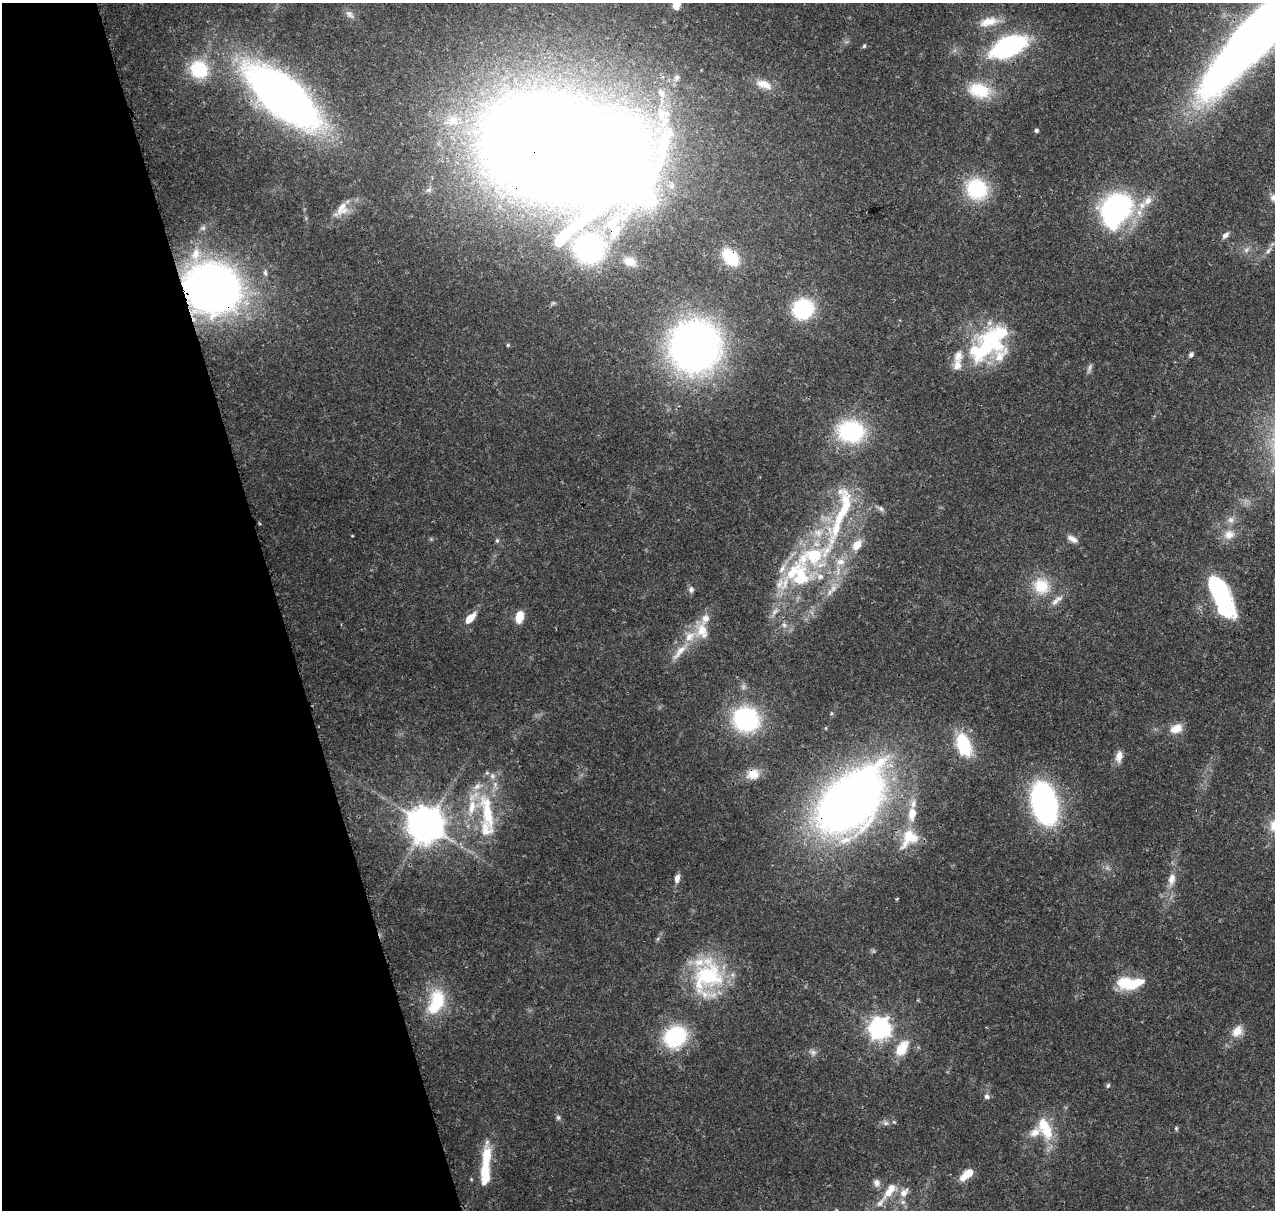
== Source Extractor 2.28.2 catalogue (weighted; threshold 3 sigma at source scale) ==
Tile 5 of 4 x 4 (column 1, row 2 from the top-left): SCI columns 115-1387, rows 2545-3752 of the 5323 x 5036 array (HDU 1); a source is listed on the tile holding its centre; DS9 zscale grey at full resolution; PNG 1277 x 1212 px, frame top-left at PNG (2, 3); no overlay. Shown black and unused: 22% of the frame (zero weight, under 3 of 4 exposures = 7% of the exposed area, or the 3 px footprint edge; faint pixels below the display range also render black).
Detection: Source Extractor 2.28.2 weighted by HDU 2 'WHT'; one run over the whole footprint, this tile lists its part. Background 0.0736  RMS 0.0034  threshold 0.0152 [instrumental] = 3 sigma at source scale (4.5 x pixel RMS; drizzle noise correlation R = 1.50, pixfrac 1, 0.0396/0.0396 arcsec/px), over >= 5 px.
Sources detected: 123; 2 too faint to see at this stretch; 6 inside a brighter object's white glare — not listed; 30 inside a brighter listed object's ellipse — not listed separately; the other 85 listed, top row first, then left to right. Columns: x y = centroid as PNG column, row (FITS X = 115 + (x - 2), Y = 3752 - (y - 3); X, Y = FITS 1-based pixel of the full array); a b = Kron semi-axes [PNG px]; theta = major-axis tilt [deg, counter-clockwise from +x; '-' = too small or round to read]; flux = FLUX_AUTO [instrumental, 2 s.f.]
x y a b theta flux
676 4 13 10 -87 3.2
349 14 13 8 -45 1.8
989 22 29 12 13 6.2
1259 33 109 22 47 630
864 46 6 4 72 0.52
1008 47 26 13 24 72
199 69 24 21 -38 17
677 77 8 7 - 1.1
764 84 23 11 -19 4.6
979 90 31 19 -13 13
283 96 52 23 -41 340
662 113 24 20 -43 13
453 120 19 17 -2 9.4
1036 130 5 5 - 0.7
545 144 98 72 -50 980
977 189 20 18 -36 26
429 190 9 6 14 1.2
1273 198 10 9 - 2
1117 207 35 27 22 61
342 209 19 15 61 4.7
1225 235 11 6 47 1.4
589 249 24 23 - 62
1246 250 9 7 45 1.4
1268 251 10 6 57 1.3
196 254 22 13 81 6.9
730 257 19 13 -47 14
630 261 18 12 -20 4.6
265 273 10 5 -84 1
213 288 35 32 -20 280
803 309 17 16 - 32
989 343 46 24 41 47
508 345 5 4 - 0.49
695 346 36 35 - 220
1191 354 6 5 - 1.1
843 509 102 27 74 54
881 509 9 7 -33 1.1
1231 520 10 9 - 1.9
1229 535 16 13 22 4.4
352 536 4 3 - 0.24
1073 539 15 7 -30 2.1
497 540 6 5 - 0.57
800 577 55 36 8 40
1041 586 23 21 -45 11
691 589 8 7 - 1.2
1219 590 35 14 -57 43
519 617 13 8 78 5.4
470 618 13 6 45 5.2
784 625 8 6 -60 1.3
702 631 22 14 -80 7.1
679 652 29 8 50 5.3
746 719 24 22 -18 44
1176 728 16 10 23 4.5
964 745 25 14 -70 18
1119 756 14 8 83 3
753 774 17 13 15 4.6
492 776 8 7 - 1.4
850 801 59 35 45 320
1044 803 27 15 -77 130
913 804 13 7 81 2.4
487 812 58 15 -77 20
426 824 11 10 - 870
909 838 28 19 52 11
677 878 10 6 79 1.9
1172 879 17 9 78 3.5
707 976 50 37 76 34
1128 984 24 14 -14 12
436 1002 36 19 72 16
880 1028 8 7 - 230
1237 1031 17 12 52 4.2
675 1037 23 20 46 31
901 1049 19 11 56 8.4
813 1052 9 8 - 1.4
1108 1085 6 5 - 0.57
987 1096 6 6 - 1.2
558 1117 6 6 - 0.83
886 1123 9 7 -33 1.2
1176 1128 6 5 - 0.51
1047 1133 19 15 -62 8.3
486 1156 31 10 87 9.8
969 1173 14 9 26 4.3
876 1183 10 8 -72 1.7
891 1188 13 12 - 4.2
904 1192 14 9 51 3.1
880 1203 27 6 52 2.5
836 1210 5 4 - 0.38
Overlapping masked pixels (flux is a lower limit): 9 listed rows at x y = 1259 33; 283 96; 545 144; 730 257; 213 288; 843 509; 753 774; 850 801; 675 1037
Isophote crosses this tile's border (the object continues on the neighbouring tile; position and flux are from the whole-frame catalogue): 4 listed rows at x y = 676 4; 1259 33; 1273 198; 836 1210